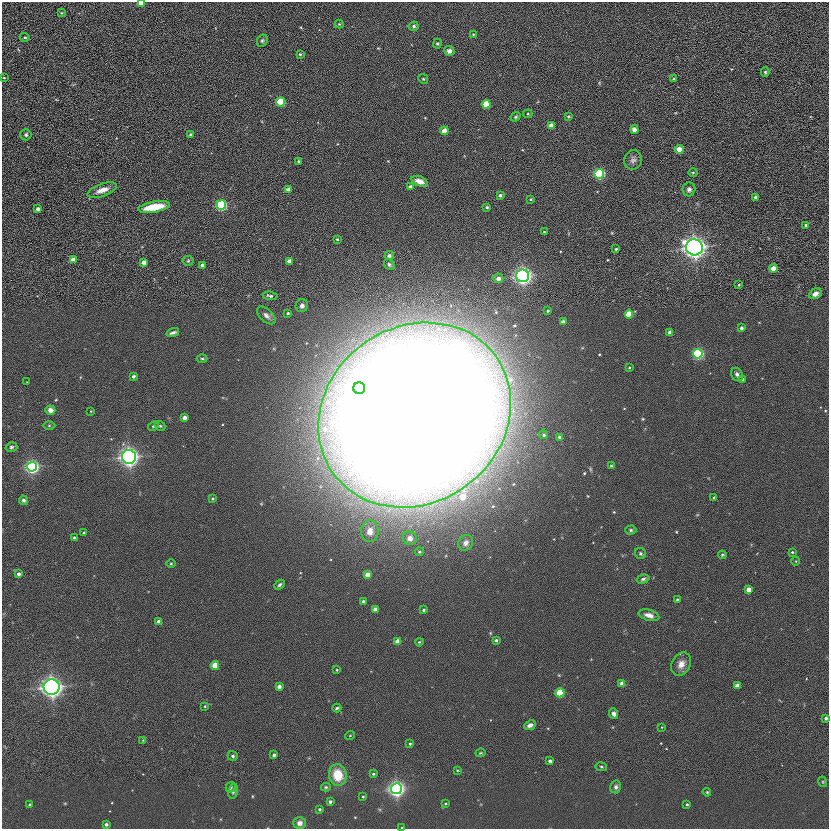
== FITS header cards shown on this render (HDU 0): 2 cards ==
NAXIS1  =                  827
NAXIS2  =                  827

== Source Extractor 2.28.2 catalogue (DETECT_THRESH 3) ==
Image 827 x 827 px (HDU 0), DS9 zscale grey, 1 PNG px = 1 image px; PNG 831 x 831 px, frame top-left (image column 1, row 827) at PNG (2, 2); each listed source drawn as its Kron ellipse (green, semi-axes under 4 px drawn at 4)
Background 0.00122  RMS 0.019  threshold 0.0574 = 3 sigma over >= 5 px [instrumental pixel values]
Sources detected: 159; all 159 listed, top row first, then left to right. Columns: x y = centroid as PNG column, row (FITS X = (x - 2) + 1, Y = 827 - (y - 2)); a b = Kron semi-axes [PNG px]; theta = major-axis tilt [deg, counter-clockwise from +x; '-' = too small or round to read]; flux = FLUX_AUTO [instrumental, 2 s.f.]
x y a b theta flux
141 3 4 3 - 25
61 13 3 2 - 1
339 24 4 4 - 1.3
414 26 5 4 - 2.4
473 34 3 2 - 0.94
25 37 5 4 - 1.7
262 41 6 5 - 2.1
437 44 5 4 - 1.5
449 51 5 4 - 5
300 54 3 3 - 1.6
765 72 4 4 - 1.6
4 78 3 2 - 0.95
423 79 5 4 - 1.5
674 79 4 3 - 1.3
281 102 4 4 - 74
486 104 4 4 - 45
528 114 4 4 - 1.4
568 116 3 3 - 1.7
516 117 5 4 - 1.7
551 125 4 4 - 10
634 129 4 4 - 9.6
444 131 4 4 - 16
191 134 4 4 - 2.7
26 135 5 5 - 2.4
679 149 4 4 - 20
633 160 10 9 - 5.1
298 161 3 3 - 1.3
693 172 5 3 - 1.3
599 174 5 4 - 200
419 181 9 5 -21 10
410 187 4 3 - 3.8
289 189 4 3 - 8.7
689 189 7 6 - 3.9
102 190 15 6 20 11
500 195 3 3 - 2.9
755 197 3 3 - 3.4
531 199 3 2 - 1.5
221 205 5 4 - 220
154 207 16 5 9 31
487 207 4 4 - 1.8
38 209 4 3 - 6.5
806 225 3 3 - 3.2
544 232 4 4 - 1.1
337 239 3 3 - 1.5
694 247 8 8 - 900
616 249 3 3 - 1.7
389 255 5 4 - 3.2
73 260 4 4 - 13
188 261 5 5 - 1.7
289 261 4 3 - 8.1
144 262 4 4 - 12
389 264 6 4 -50 2.1
202 265 4 3 - 5.7
773 268 4 4 - 18
523 276 6 6 - 610
498 278 5 4 - 6.6
739 285 3 2 - 1
815 294 7 5 29 7.2
270 296 7 3 -7 2.3
302 306 6 6 - 3.6
548 311 3 3 - 1.8
288 313 3 3 - 1.7
629 314 4 4 - 30
266 315 11 6 -43 4.8
563 322 4 3 - 8.1
741 328 4 3 - 3.3
670 332 4 4 - 7.8
173 333 6 3 16 3.5
698 354 5 5 - 240
202 358 5 3 - 1.6
629 368 3 3 - 1.3
737 374 7 5 -59 3.6
133 376 3 3 - 3.1
743 379 4 4 - 1.7
27 382 2 2 - 0.62
359 388 6 6 - 110
50 410 5 4 - 7.1
91 411 3 2 - 0.83
415 415 100 88 36 9500
184 418 4 4 - 8.3
49 426 6 4 0 1.7
153 426 6 4 27 1.7
160 426 5 4 - 1.5
544 435 4 4 - 2.8
559 437 4 4 - 3.1
11 447 6 4 17 2.3
129 457 7 7 - 670
611 466 4 3 - 1.4
32 467 5 5 - 520
714 497 4 3 - 1.1
212 499 3 3 - 1.5
24 500 5 4 - 2.9
631 530 5 4 - 2.1
370 531 11 8 87 10
84 533 4 3 - 1.5
74 538 3 3 - 2.9
410 538 7 6 - 6.8
466 543 8 7 - 5.5
419 552 4 4 - 2
792 552 3 3 - 1.4
640 553 6 5 - 2.1
722 555 4 4 - 1.3
796 561 4 3 - 0.96
171 564 4 3 - 1.1
18 574 4 3 - 4
367 575 4 4 - 13
643 579 6 4 17 2.4
280 585 5 4 - 2.4
749 590 4 4 - 15
677 600 3 3 - 2.3
363 602 3 3 - 2.5
375 609 4 4 - 9.1
424 610 3 3 - 1.9
649 615 11 5 -15 7.8
159 622 4 4 - 9.7
496 640 4 3 - 2.5
398 642 4 4 - 15
419 642 4 3 - 1.3
681 664 12 9 61 10
215 665 4 4 - 25
337 670 3 3 - 1.1
622 684 4 4 - 12
737 686 4 4 - 8.5
52 687 8 8 - 690
279 687 4 3 - 5.5
560 693 4 4 - 57
205 706 4 4 - 1.2
337 708 4 3 - 1.7
614 714 5 4 - 4.2
826 718 3 3 - 3.3
530 725 6 4 24 5.4
662 727 4 2 - 0.84
350 735 5 3 - 0.92
143 740 3 3 - 1.1
410 744 3 3 - 1.6
480 753 5 3 - 1.2
274 755 3 3 - 2.8
233 756 5 5 - 2.5
550 761 4 3 - 4.6
601 767 5 3 - 1.5
457 770 4 3 - 1.1
373 774 4 3 - 1.6
338 775 11 9 -77 32
823 782 5 3 - 1.1
231 787 5 5 - 2.5
326 787 5 4 - 1.7
616 787 6 5 - 3.6
396 789 5 5 - 700
233 791 8 4 81 2.8
707 792 4 3 - 1.3
363 797 3 3 - 1.2
330 802 3 3 - 3.4
445 804 4 3 - 1.3
687 804 3 3 - 1.4
30 805 3 3 - 1.7
319 809 3 3 - 2.2
299 823 6 5 - 6.5
106 824 3 3 - 3.7
402 828 3 2 - 1.6
At the frame edge (FLAGS 8, measured only in part): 2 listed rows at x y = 141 3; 402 828